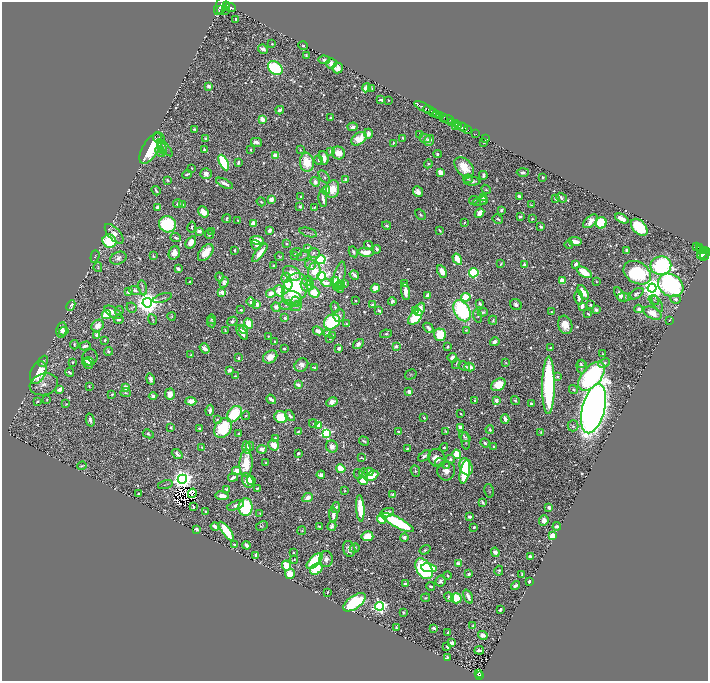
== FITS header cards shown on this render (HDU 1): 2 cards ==
NAXIS1  =                 1412
NAXIS2  =                 1357

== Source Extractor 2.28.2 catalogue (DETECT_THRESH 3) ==
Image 1412 x 1357 px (HDU 1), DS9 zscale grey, zoomed out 1/2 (1 PNG px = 2 x 2 image px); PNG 710 x 683 px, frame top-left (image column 1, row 1357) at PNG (2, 2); each listed source drawn as its Kron ellipse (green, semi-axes under 4 px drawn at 4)
Background 0.636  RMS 0.013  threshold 0.04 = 3 sigma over >= 5 px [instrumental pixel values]
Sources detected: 1044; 75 cannot appear on this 1/2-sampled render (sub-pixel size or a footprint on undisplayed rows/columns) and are neither listed nor drawn; of the other 969, the 500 brightest by FLUX_AUTO listed and drawn (469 fainter detections omitted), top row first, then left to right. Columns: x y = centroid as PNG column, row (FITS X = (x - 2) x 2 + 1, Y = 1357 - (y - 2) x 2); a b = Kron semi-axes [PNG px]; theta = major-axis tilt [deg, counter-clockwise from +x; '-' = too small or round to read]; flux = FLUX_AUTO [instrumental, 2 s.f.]
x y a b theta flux
227 5 3 1 - 680
221 6 10 5 66 6100
230 7 6 4 -9 2900
221 9 3 2 - 640
226 10 3 2 - 280
236 19 3 2 - 5
272 44 2 2 - 4.2
303 46 5 3 - 5
263 49 5 3 - 22
306 55 4 3 - 4.9
324 60 6 4 -5 13
331 64 5 5 - 26
275 68 8 6 -41 340
337 68 5 5 - 38
209 86 3 3 - 17
366 88 4 4 - 26
372 88 4 3 - 3.4
381 100 4 2 - 6.8
388 100 2 2 - 3.1
423 107 9 2 -29 1700
280 110 4 2 - 8.4
429 110 6 2 -27 1500
434 113 3 2 - 370
436 114 3 2 - 290
439 115 3 2 - 550
444 117 4 1 - 450
331 118 4 2 - 7
262 119 4 3 - 43
448 119 6 3 -9 690
452 122 4 2 - 820
455 123 2 2 - 620
459 125 3 2 - 770
353 127 5 4 - 11
456 127 2 1 - 93
463 127 5 2 - 1500
194 129 2 2 - 5.2
468 130 2 2 - 180
475 133 3 1 - 71
368 134 5 4 - 23
420 134 3 2 - 5.6
159 138 6 5 - 7.5
206 138 3 3 - 6.3
402 138 3 2 - 3.6
425 138 6 4 -25 7.6
486 138 4 1 - 29
359 139 8 5 36 92
429 140 6 4 53 20
257 142 6 3 -13 15
394 143 4 3 - 3.4
484 143 3 2 - 3.7
151 148 17 8 58 190
162 148 7 4 -67 6.3
164 148 11 4 -48 7.3
205 150 3 2 - 7.5
250 150 3 3 - 4.5
300 150 3 3 - 3.7
160 151 6 3 -59 3.3
331 151 4 3 - 14
338 153 7 6 - 46
438 154 4 4 - 4.7
276 155 4 3 - 40
324 158 7 4 -77 28
319 160 5 4 - 5.8
238 162 3 2 - 8
307 162 9 7 -84 84
224 163 8 4 -62 280
428 164 4 2 - 5
464 167 11 8 -47 64
192 168 2 2 - 3.3
440 172 4 3 - 40
523 172 6 3 1 7.5
187 174 5 2 - 6.2
206 174 5 5 - 22
483 175 4 3 - 9.4
324 177 7 4 -53 6.3
543 177 2 2 - 14
468 179 5 4 - 5.1
167 180 3 2 - 3.9
346 180 3 2 - 47
472 181 8 3 -1 9.8
315 182 5 4 - 19
225 183 9 3 -27 18
333 189 9 6 78 58
486 189 5 3 - 4.1
326 190 4 4 - 46
156 191 5 2 - 5.7
418 192 5 4 - 17
519 196 3 2 - 13
301 197 2 2 - 4.7
483 197 4 3 - 20
561 198 6 4 -39 7.4
271 199 4 4 - 18
323 199 8 3 -83 18
555 199 4 3 - 7.5
474 200 5 3 - 3.6
484 200 3 3 - 3.5
480 201 8 4 23 4.8
261 202 5 3 - 4.4
178 204 4 4 - 8
183 205 3 3 - 3.1
531 205 3 2 - 3.4
158 207 3 3 - 29
300 207 2 2 - 9.8
314 207 3 2 - 3.1
501 210 4 3 - 6.4
203 212 6 4 -51 39
480 213 5 3 - 63
420 215 6 4 -44 5.4
520 217 4 3 - 5.7
227 219 4 2 - 5.8
498 219 5 3 - 5.2
532 219 4 3 - 3.6
622 219 7 3 -26 53
238 220 2 2 - 3.2
590 221 8 5 41 36
464 222 3 2 - 3.5
253 223 4 3 - 31
601 223 6 5 - 190
167 224 8 8 - 260
387 225 4 2 - 6.3
192 227 5 3 - 5.2
541 227 3 3 - 7.5
639 227 10 6 -46 220
269 230 3 3 - 22
440 230 3 2 - 4.7
199 231 4 3 - 16
212 232 4 3 - 9.8
308 232 9 3 -17 4.9
114 234 12 6 -47 28
209 234 5 4 - 6.7
176 238 5 3 - 8.4
257 240 7 4 -3 56
109 241 7 6 - 190
575 241 7 3 -8 48
191 242 7 4 57 41
287 244 3 3 - 4.6
256 245 5 4 - 12
368 245 4 2 - 9
569 245 4 2 - 3.2
697 246 3 2 - 140
699 248 2 2 - 160
308 249 3 3 - 13
377 249 4 2 - 12
235 250 3 2 - 5.6
627 250 3 3 - 20
700 250 2 2 - 160
703 250 2 2 - 330
296 252 6 3 4 3.2
353 252 6 3 -61 6.8
366 252 8 4 -6 42
174 253 7 5 70 30
206 253 10 6 50 75
260 253 11 4 52 42
314 253 6 5 - 8.1
703 253 7 3 58 2600
705 254 7 2 64 640
294 255 4 3 - 5.3
303 255 7 4 34 7.3
95 256 6 3 72 3.6
153 256 3 2 - 3.3
279 256 5 3 - 4.1
118 258 8 6 23 15
457 259 6 3 -58 67
321 260 4 4 - 350
501 264 4 2 - 3.9
524 264 3 2 - 7.9
576 264 3 3 - 18
310 265 5 5 - 16
273 266 3 2 - 6.9
661 266 10 9 - 660
98 267 5 3 - 3.3
178 269 3 3 - 14
314 271 9 6 83 52
442 271 6 4 -62 41
584 272 8 4 -32 72
292 273 10 6 -31 61
474 273 5 4 - 300
637 273 15 10 -31 330
354 275 5 2 - 14
321 276 4 4 - 750
339 276 15 5 77 11
220 277 5 2 - 4.2
286 278 5 4 - 8.9
190 281 3 2 - 4.5
308 281 5 4 - 12
335 281 4 3 - 39
562 281 4 4 - 59
596 281 3 2 - 4.2
224 282 5 4 - 16
326 283 5 3 - 20
345 283 2 2 - 6.1
341 284 4 3 - 3.3
404 284 4 2 - 4.7
288 285 5 3 - 50
306 285 6 5 - 15
310 285 5 3 - 28
339 285 5 3 - 3.8
671 285 13 11 -33 700
142 288 7 4 -77 6.2
295 288 16 12 62 230
375 288 4 4 - 52
652 288 4 4 - 3800
340 289 4 3 - 3.8
135 290 6 4 -21 14
279 291 6 5 - 93
406 291 8 4 -84 37
128 292 2 2 - 41
222 292 4 3 - 23
314 292 5 5 - 61
583 292 8 3 -59 46
271 293 4 4 - 26
636 294 9 4 34 10
620 295 8 4 -60 18
428 296 3 3 - 22
466 297 5 4 - 130
624 297 7 4 -2 5.2
162 298 10 2 18 4.9
579 298 7 4 -83 12
292 299 9 7 -10 26
676 299 5 4 - 12
654 300 5 3 - 3.3
356 301 2 2 - 8.8
392 301 4 3 - 7.7
251 302 5 3 - 12
296 302 5 4 - 4.4
147 303 5 4 - 4400
480 303 4 3 - 7.6
516 304 6 5 - 11
657 304 9 3 -62 5.9
71 305 6 3 63 12
257 305 3 2 - 23
286 305 7 5 5 8.2
373 305 4 3 - 13
590 305 3 2 - 9.9
296 306 6 4 27 5.2
582 306 4 3 - 26
276 307 5 4 - 14
335 307 5 4 - 5.7
131 308 5 5 - 5.2
420 309 7 5 65 32
639 309 4 3 - 10
119 310 4 4 - 3.9
241 310 3 2 - 5
379 310 4 3 - 6
596 310 4 3 - 14
416 311 3 3 - 10
462 311 11 7 -61 450
113 312 9 5 -33 22
483 312 5 3 - 5.4
551 312 3 2 - 4.7
653 313 9 5 -28 50
106 314 4 4 - 140
588 314 3 2 - 3.4
339 315 6 5 - 14
171 316 4 3 - 3.2
478 316 7 3 -73 5.7
415 317 9 5 49 130
285 318 3 2 - 6.1
118 319 5 3 - 8.2
153 319 6 3 -68 3.9
211 319 5 4 - 5.2
493 320 4 3 - 4.9
670 320 2 2 - 4.9
232 321 5 4 - 9.7
211 322 5 3 - 3.5
332 322 8 7 - 250
248 324 5 4 - 68
346 324 3 3 - 6.4
565 325 9 7 -73 42
98 326 6 5 - 32
428 328 6 3 -46 11
244 329 4 3 - 10
62 330 8 5 81 20
466 330 4 3 - 3.3
64 331 5 4 - 18
225 331 4 2 - 4.6
318 331 5 4 - 24
242 333 8 3 -57 28
328 334 4 3 - 32
386 334 6 3 11 4.6
97 335 4 3 - 19
332 335 4 3 - 4.2
440 335 6 5 - 140
269 336 3 2 - 3.6
330 338 3 2 - 5.1
105 340 3 2 - 6.2
274 341 2 2 - 4.1
495 342 5 4 - 14
358 344 6 4 36 12
74 345 5 2 - 4.8
85 346 6 3 15 10
396 346 2 2 - 30
447 347 3 2 - 6.7
550 347 2 2 - 3.1
204 348 5 4 - 19
284 348 2 2 - 6.3
339 348 4 3 - 12
108 351 4 2 - 6.9
603 354 3 2 - 4.5
191 355 4 3 - 4.6
90 357 8 7 - 12
270 357 8 6 34 33
238 358 2 2 - 11
452 358 5 4 - 16
43 361 6 4 52 3.8
72 362 3 3 - 4.9
89 362 5 2 - 14
87 363 6 4 -43 29
506 363 3 2 - 3.2
604 363 6 4 25 8.7
456 364 5 3 - 5.5
581 364 4 2 - 4.2
301 365 7 6 - 19
464 366 6 3 -28 8.4
582 366 7 5 -88 12
314 367 3 2 - 4.2
469 367 5 3 - 23
229 370 3 3 - 19
38 372 12 7 67 140
70 372 4 3 - 5.4
411 374 6 4 31 4
235 376 2 2 - 3.2
592 376 17 9 49 580
557 377 3 2 - 5.8
150 379 6 4 -79 14
44 384 14 10 16 23
298 385 4 3 - 18
498 385 8 5 35 81
548 385 29 6 90 630
89 386 3 2 - 3.3
126 388 3 3 - 37
60 389 4 3 - 31
573 390 5 3 - 6.3
409 391 3 3 - 19
126 393 5 4 - 4.4
112 394 2 2 - 5.1
170 394 6 5 - 36
153 396 4 2 - 14
271 399 5 2 - 17
47 400 3 2 - 3.2
474 400 4 3 - 4.6
496 400 3 3 - 20
38 401 2 2 - 6.2
191 401 5 4 - 35
515 401 5 4 - 6.6
332 402 6 4 27 25
66 404 3 2 - 3.1
531 404 3 2 - 12
593 409 25 11 76 4600
210 410 5 3 - 11
234 414 9 6 51 200
461 414 3 2 - 3.8
246 416 4 3 - 5
290 416 6 3 -51 11
281 417 6 5 - 120
424 417 3 3 - 4.8
217 419 3 3 - 4.1
505 419 4 3 - 20
90 420 6 3 -75 13
313 423 4 3 - 3.5
318 425 3 3 - 88
573 426 5 5 - 4.8
171 427 4 3 - 3.8
460 427 4 3 - 21
223 428 11 8 55 180
200 429 3 2 - 6.3
490 429 4 3 - 7.8
298 432 3 2 - 5.4
399 432 3 3 - 7.7
446 432 3 3 - 4
541 432 4 3 - 3.6
239 433 2 2 - 3.9
326 433 4 4 - 460
148 434 5 3 - 6.4
465 437 6 3 -39 5.8
275 438 3 3 - 6.9
364 441 5 2 - 5.7
465 441 9 4 -82 8.4
485 443 4 3 - 7.3
273 445 6 5 - 37
250 446 4 3 - 3.6
202 447 2 2 - 5
332 447 6 5 - 19
444 447 4 2 - 4.1
494 447 4 3 - 4.8
247 448 6 3 -75 24
262 449 5 4 - 16
407 449 3 2 - 4.3
298 453 3 2 - 9.2
177 454 6 4 -41 12
456 454 5 3 - 130
425 456 7 3 37 9.6
361 458 4 2 - 3.2
437 458 9 8 - 29
450 459 4 4 - 6.8
440 462 5 4 - 3.8
266 463 3 3 - 5.2
246 464 13 6 88 95
446 465 4 3 - 5.4
82 466 4 2 - 4.5
466 467 9 6 -69 180
341 469 5 4 - 85
237 471 4 4 - 35
415 471 6 4 -69 5.7
446 471 9 9 - 26
369 472 4 3 - 26
465 472 12 4 78 160
364 473 5 4 - 4.1
358 474 5 4 - 3.4
321 475 4 3 - 18
371 476 7 4 28 73
233 477 5 3 - 13
182 479 5 4 - 2900
363 480 5 4 - 75
248 481 7 5 -66 52
251 481 4 3 - 28
165 485 7 2 15 3
258 488 4 2 - 5.4
226 489 4 3 - 5.6
345 491 2 2 - 3.3
489 491 7 4 -77 5
192 493 5 2 - 4.2
139 494 3 3 - 6.5
392 495 4 4 - 5.3
222 496 6 3 -8 27
308 498 6 4 27 23
483 502 4 2 - 5.8
236 505 9 4 20 18
193 507 4 2 - 6.2
245 507 9 7 -89 320
549 507 3 3 - 10
336 508 5 3 - 10
360 508 13 4 -86 120
205 512 3 2 - 9.3
260 513 2 2 - 4.1
387 513 7 4 19 21
333 515 7 3 -89 20
470 517 4 2 - 15
382 519 5 4 - 84
544 520 5 4 - 22
397 522 18 5 -28 260
215 526 4 3 - 30
262 526 6 4 30 3.9
319 526 3 2 - 4.4
332 526 5 4 - 10
557 526 4 2 - 18
474 527 3 2 - 8.6
196 529 4 3 - 9.3
226 531 11 4 -53 130
302 531 4 3 - 3.3
367 536 6 5 - 87
553 536 4 3 - 52
404 537 4 4 - 11
234 545 3 2 - 5
246 545 4 3 - 12
355 548 5 4 - 5.1
349 549 8 6 -71 24
425 550 6 3 33 4.8
293 552 2 2 - 5.2
495 552 5 3 - 19
255 555 3 2 - 8.1
530 557 3 3 - 26
326 559 8 6 -89 17
294 560 4 3 - 3.8
315 561 10 5 45 250
458 564 3 2 - 60
286 566 5 4 - 95
429 568 8 4 -8 120
316 569 7 5 35 130
424 569 11 7 -58 560
499 571 5 3 - 6
290 574 5 5 - 61
469 574 3 2 - 10
522 574 4 2 - 5
447 576 4 3 - 5.4
440 581 5 5 - 13
529 581 3 3 - 15
405 584 3 2 - 14
431 586 4 3 - 5.7
515 586 5 3 - 14
327 592 3 2 - 3.4
449 597 5 4 - 12
468 597 7 3 -66 17
426 598 5 3 - 4.5
456 598 5 5 - 170
354 602 13 6 36 450
380 606 4 4 - 1100
500 609 3 2 - 6.5
403 612 3 2 - 3.2
473 626 4 3 - 6.4
396 628 4 2 - 5
434 628 3 2 - 9.4
448 632 3 2 - 4.3
483 635 5 4 - 19
452 643 4 3 - 20
447 647 4 2 - 5.7
479 650 5 2 - 11
447 657 3 3 - 6.1
479 673 3 2 - 61
480 675 2 1 - 57
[469 fainter detections neither listed nor drawn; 75 sub-pixel or undisplayed-footprint detections neither listed nor drawn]